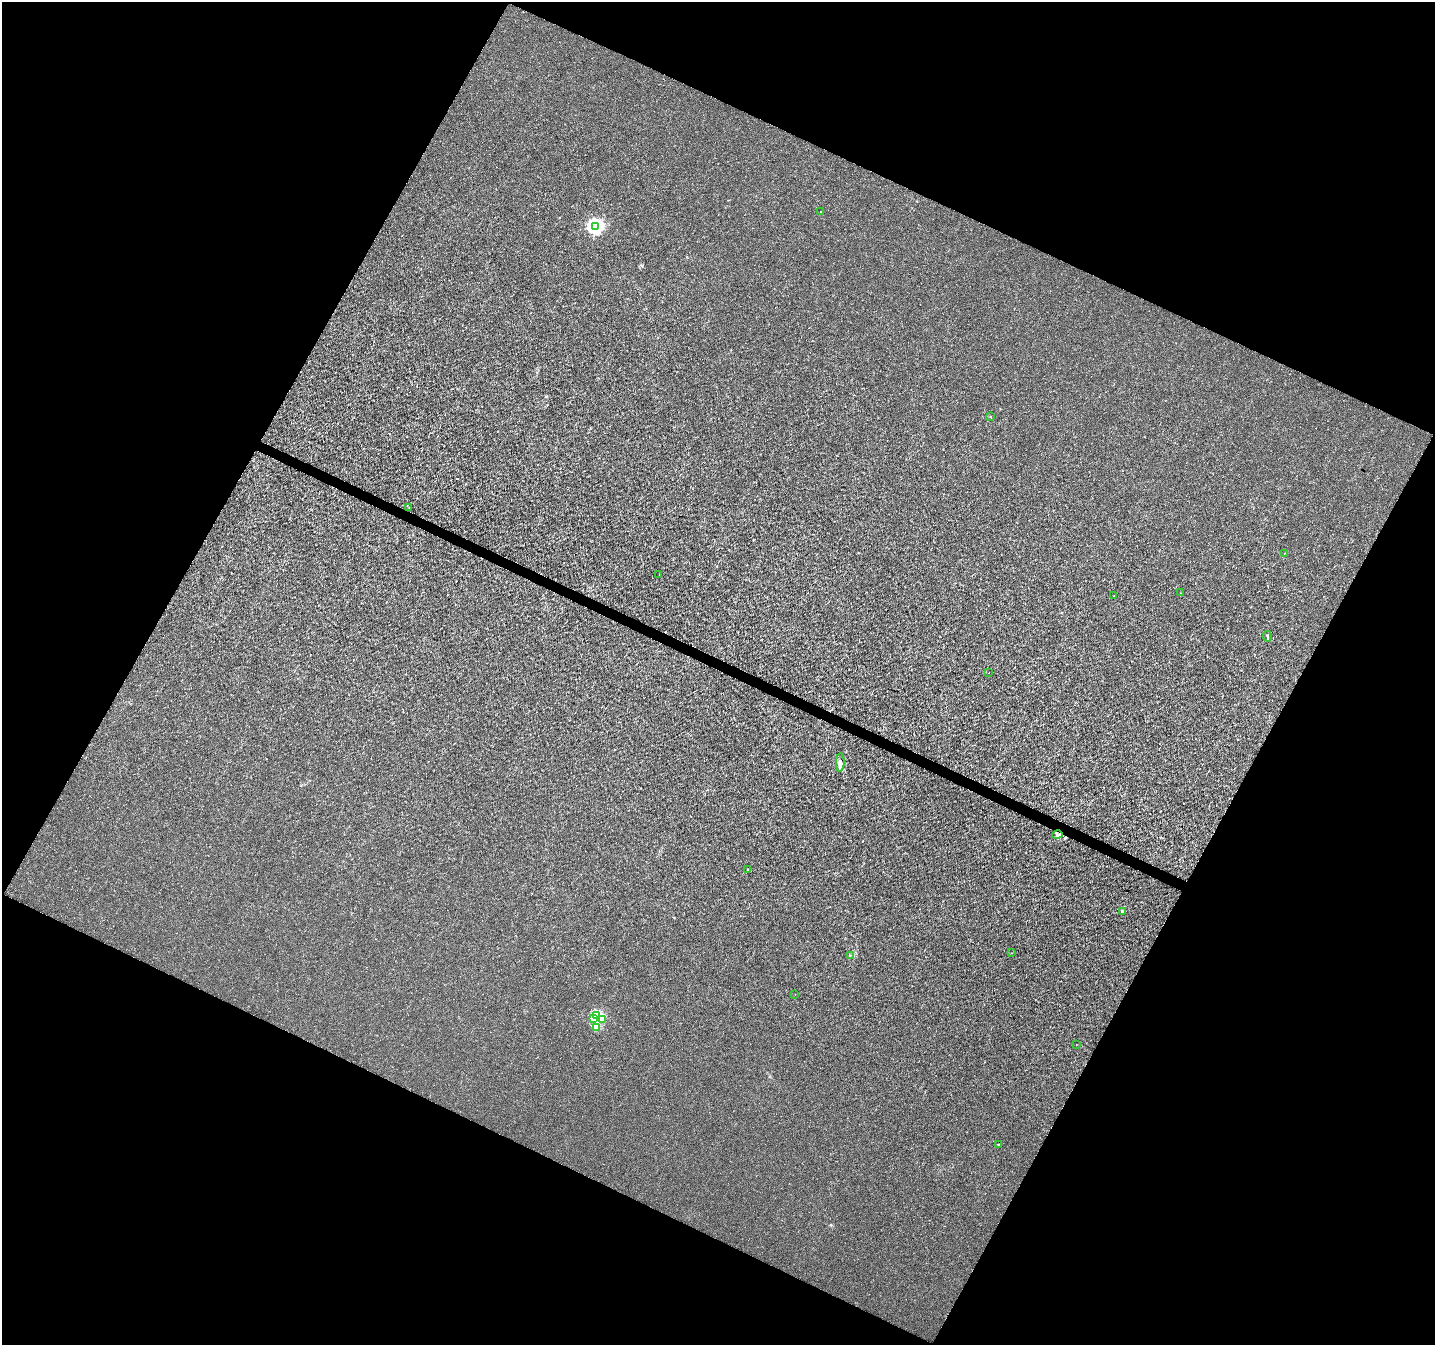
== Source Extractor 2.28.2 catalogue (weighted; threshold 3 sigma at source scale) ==
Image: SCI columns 3-5734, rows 205-5576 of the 5744 x 5846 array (HDU 1 of 3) = the unmasked area's bounding box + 8 px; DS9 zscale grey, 4 x 4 block average (1 PNG px = mean of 4 x 4 image px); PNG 1437 x 1347 px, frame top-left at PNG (2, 2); each listed source drawn as its Kron ellipse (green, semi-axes under 4 px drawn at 4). Shown black and unused: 46% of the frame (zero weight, under 3 of 4 exposures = <1% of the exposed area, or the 3 px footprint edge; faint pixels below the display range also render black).
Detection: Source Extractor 2.28.2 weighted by HDU 2 'WHT'. Background 1.20e-04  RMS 0.0019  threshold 0.00848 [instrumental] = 3 sigma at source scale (4.5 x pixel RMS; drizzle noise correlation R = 1.50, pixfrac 1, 0.0396/0.0396 arcsec/px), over >= 5 px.
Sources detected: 26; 1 cosmic-ray / hot-pixel residue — neither listed nor drawn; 2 inside a brighter listed object's ellipse — not listed separately; the other 23 listed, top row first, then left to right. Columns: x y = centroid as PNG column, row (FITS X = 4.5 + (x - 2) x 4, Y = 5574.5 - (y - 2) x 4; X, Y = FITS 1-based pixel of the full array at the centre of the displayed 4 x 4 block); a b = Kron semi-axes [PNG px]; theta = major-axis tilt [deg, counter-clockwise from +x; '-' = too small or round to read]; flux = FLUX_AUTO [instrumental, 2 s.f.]
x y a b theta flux
821 212 2 2 - 1.5
595 226 4 3 - 300
990 416 2 2 - 0.43
409 507 2 2 - 0.26
1284 553 2 2 - 0.41
659 575 2 2 - 0.24
1180 593 2 2 - 0.31
1114 595 2 2 - 0.23
1267 636 5 2 - 2.3
989 673 2 2 - 0.36
840 762 9 3 87 5.8
1057 835 5 3 - 2.6
748 869 2 2 - 0.76
1122 911 2 2 - 14
1012 953 2 2 - 0.26
850 955 2 2 - 0.45
795 994 2 2 - 0.22
597 1016 2 2 - 89
593 1018 3 2 - 5.8
603 1020 2 2 - 6.6
596 1027 2 2 - 21
1076 1045 2 2 - 0.48
999 1145 3 2 - 0.87
Overlapping masked pixels (flux is a lower limit): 1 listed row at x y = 1057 835
Diffuse or blended objects may show on this block-average render without a row.